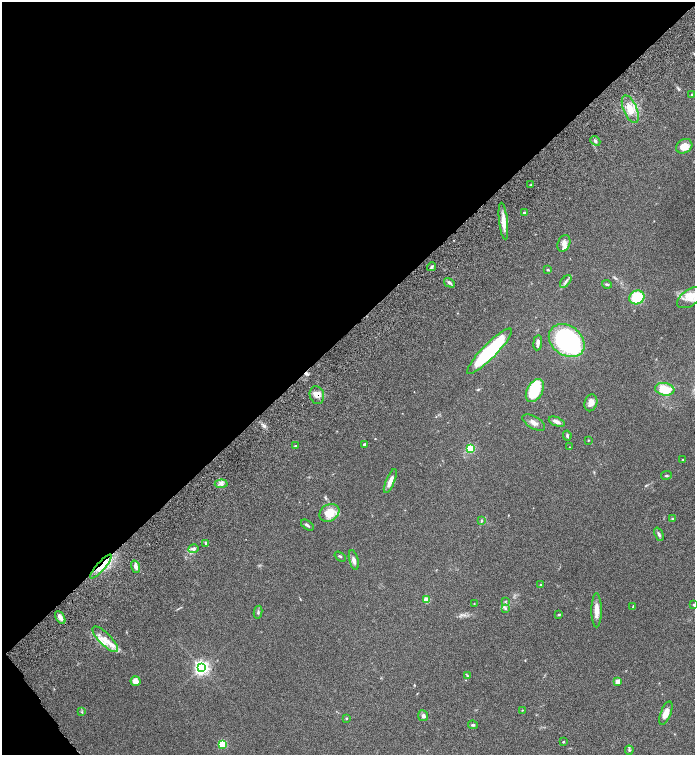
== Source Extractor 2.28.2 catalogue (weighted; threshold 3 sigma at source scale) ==
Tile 5 of 4 x 4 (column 1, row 2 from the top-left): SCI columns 262-1646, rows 3113-4617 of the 6200 x 6220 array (HDU 1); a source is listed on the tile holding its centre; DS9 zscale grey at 2 x 2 block average (1 PNG px = mean of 2 x 2 image px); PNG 697 x 757 px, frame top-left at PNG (2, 2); each listed source drawn as its Kron ellipse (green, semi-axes under 4 px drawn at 4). Shown black and unused: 45% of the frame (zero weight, under 6 of 12 exposures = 6% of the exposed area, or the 3 px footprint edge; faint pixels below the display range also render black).
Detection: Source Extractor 2.28.2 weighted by HDU 2 'WHT'; one run over the whole footprint, this tile lists its part. Background 0.0762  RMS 0.0039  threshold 0.016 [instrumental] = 3 sigma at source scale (4.09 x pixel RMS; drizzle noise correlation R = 1.36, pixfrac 0.8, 0.05/0.05 arcsec/px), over >= 5 px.
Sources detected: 76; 1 cosmic-ray / hot-pixel residue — neither listed nor drawn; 5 inside a brighter listed object's ellipse — not listed separately; the other 70 listed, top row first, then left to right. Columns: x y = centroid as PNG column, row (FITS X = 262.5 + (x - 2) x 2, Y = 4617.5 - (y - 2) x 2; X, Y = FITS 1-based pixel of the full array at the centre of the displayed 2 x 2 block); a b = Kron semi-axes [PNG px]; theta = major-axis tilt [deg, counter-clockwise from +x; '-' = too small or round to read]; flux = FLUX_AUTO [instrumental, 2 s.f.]
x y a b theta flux
692 95 3 2 - 0.69
630 109 15 6 -67 9.2
595 141 5 3 - 1.4
684 146 8 6 29 7.4
531 184 3 2 - 0.58
524 213 3 3 - 2.1
503 221 18 4 -84 7.8
564 243 8 6 69 4.2
432 267 5 3 - 1.2
548 270 3 2 - 0.77
566 281 7 3 52 2.1
449 283 6 3 -30 1.8
607 284 5 3 - 1.1
637 297 8 6 21 31
690 297 15 8 33 12
567 341 19 15 -36 160
538 343 8 4 83 2.8
489 351 31 7 45 71
665 389 10 6 -10 19
535 391 12 7 61 26
317 395 9 7 -74 5.7
591 403 8 6 73 5.6
534 422 12 6 -29 4.4
557 422 8 3 -22 3.5
567 436 5 3 - 1.3
588 440 3 2 - 0.5
364 444 2 2 - 1.7
295 446 3 2 - 0.77
569 447 2 2 - 0.3
470 449 3 3 - 42
683 460 3 2 - 0.38
666 475 5 2 - 0.82
390 481 13 4 67 5.9
221 484 6 3 4 2.3
329 513 10 8 30 15
672 519 3 2 - 0.61
481 521 4 3 - 0.77
307 525 7 3 -37 1.6
659 534 7 3 -67 1.9
206 543 4 3 - 1.3
194 549 5 4 - 2.2
340 556 6 2 -34 0.88
354 560 10 4 -76 2.9
101 566 15 3 48 7.8
136 567 6 4 -71 3.4
541 585 3 2 - 0.46
426 600 3 3 - 15
505 602 3 2 - 0.63
474 604 2 2 - 0.3
694 605 4 3 - 0.97
633 606 3 2 - 0.52
505 608 3 3 - 1.1
596 610 17 5 -90 8
258 612 6 3 77 1.3
559 615 4 2 - 0.71
60 617 7 3 -61 3.9
105 639 17 6 -45 11
201 667 4 4 - 250
467 675 3 2 - 0.58
136 681 5 5 - 5
617 682 3 2 - 10
522 710 3 2 - 0.44
82 712 3 2 - 0.67
666 713 12 5 69 6.8
423 716 5 5 - 2.2
346 718 3 2 - 0.83
473 725 5 3 - 1.2
563 742 2 2 - 0.96
223 744 3 3 - 46
629 750 4 3 - 1.1
Overlapping masked pixels (flux is a lower limit): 2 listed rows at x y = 317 395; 101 566
Isophote crosses this tile's border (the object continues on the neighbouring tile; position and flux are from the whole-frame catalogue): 2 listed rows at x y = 690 297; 694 605
Diffuse or blended objects may show on this block-average render without a row.